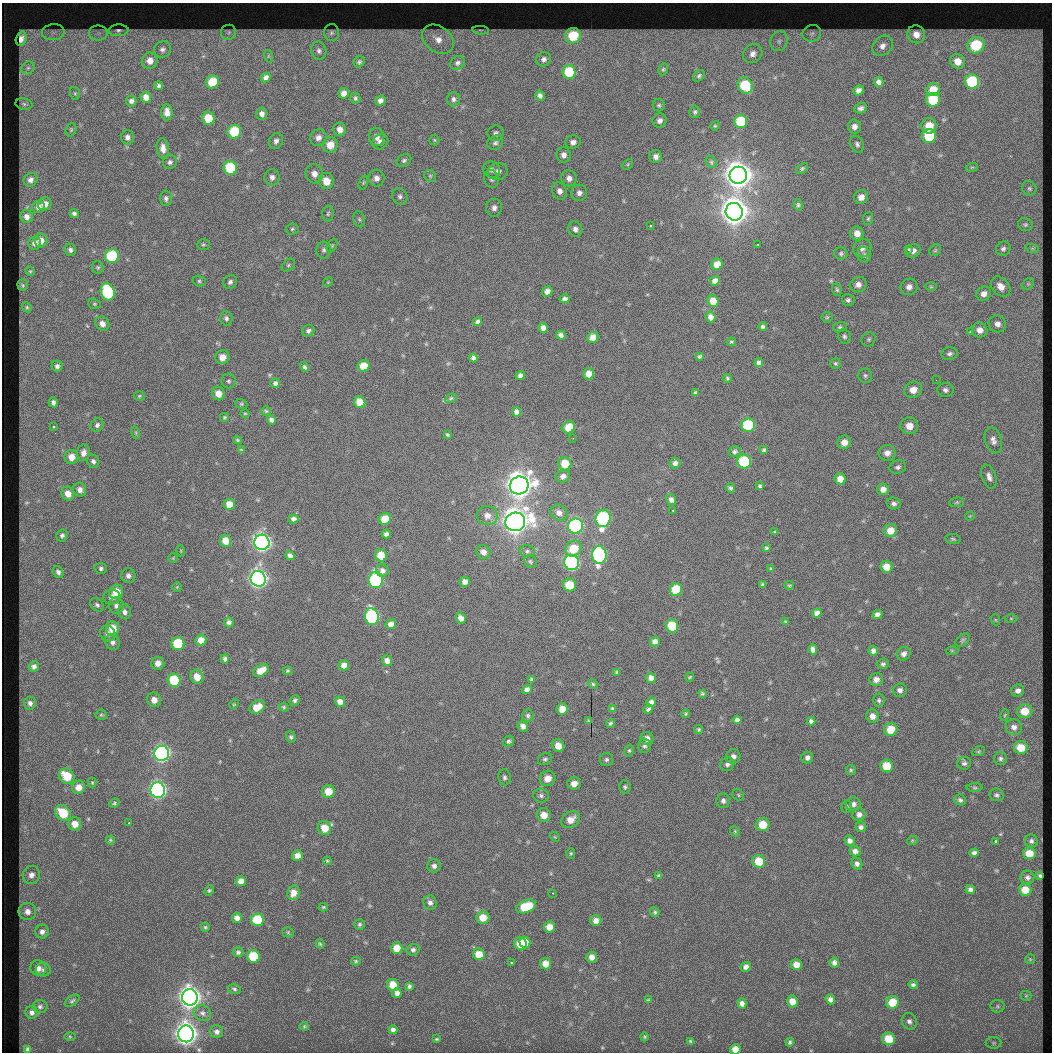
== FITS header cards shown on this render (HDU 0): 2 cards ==
NAXIS1  =                 1050  /
NAXIS2  =                 1050  /

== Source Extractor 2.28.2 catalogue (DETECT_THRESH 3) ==
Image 1050 x 1050 px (HDU 0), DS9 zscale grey, 1 PNG px = 1 image px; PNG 1054 x 1054 px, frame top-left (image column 1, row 1050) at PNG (2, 3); each listed source drawn as its Kron ellipse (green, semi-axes under 4 px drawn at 4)
Background 19.9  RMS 1.7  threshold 5.24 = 3 sigma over >= 5 px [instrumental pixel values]
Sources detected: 482; all 482 listed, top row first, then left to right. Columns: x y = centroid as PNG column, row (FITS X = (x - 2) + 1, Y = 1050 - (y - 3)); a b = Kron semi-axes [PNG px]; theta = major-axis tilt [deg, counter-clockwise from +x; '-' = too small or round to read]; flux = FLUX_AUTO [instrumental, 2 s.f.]
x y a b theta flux
118 30 10 6 3 360
481 30 8 3 -5 180
53 32 11 8 7 610
229 32 7 7 - 310
98 33 9 7 1 640
332 33 8 7 - 370
812 33 9 8 - 480
916 34 9 8 - 1100
573 36 8 7 - 4800
21 39 7 5 72 680
438 39 17 12 -37 1600
779 41 10 8 73 690
976 45 8 8 - 7200
882 46 11 9 43 940
162 49 8 8 - 470
319 51 9 7 -79 470
753 54 10 9 - 820
268 56 6 4 -72 160
544 59 7 7 - 430
150 61 8 7 - 960
957 61 7 7 - 1100
359 62 6 5 - 230
458 63 8 6 37 340
28 68 7 6 - 290
663 69 6 4 68 170
569 72 7 6 - 4400
699 76 7 5 47 230
266 78 5 4 - 470
972 81 7 7 - 7000
212 82 7 6 - 3000
878 82 5 4 - 430
745 85 9 7 -54 5000
158 86 4 3 - 220
858 90 5 4 - 520
933 90 7 6 - 1800
75 93 6 5 - 180
344 93 5 5 - 700
540 96 5 4 - 340
146 97 5 5 - 770
355 98 5 5 - 200
453 99 7 6 - 330
933 100 7 6 - 5300
131 101 5 5 - 400
380 101 5 5 - 480
24 104 8 5 -11 250
659 105 6 6 - 200
861 108 6 5 - 380
167 112 8 5 -87 750
695 112 6 5 - 210
262 114 6 5 - 520
208 118 7 6 - 3100
659 121 7 7 - 520
741 121 7 6 - 4600
715 126 5 4 - 130
929 126 8 7 - 1900
854 127 7 6 - 640
340 129 7 6 - 820
71 130 7 5 70 200
234 132 7 6 - 6000
496 133 8 8 - 430
929 136 7 7 - 5300
127 137 7 6 - 460
377 137 9 7 -77 740
318 138 9 8 - 780
434 140 5 5 - 150
276 141 8 7 - 490
380 142 8 7 - 610
573 142 8 6 17 600
495 143 8 7 - 370
857 144 9 6 -65 370
330 145 8 7 - 1700
163 149 10 6 -81 860
564 155 7 7 - 620
656 157 6 6 - 510
404 160 8 6 32 310
170 162 7 6 - 350
711 162 6 5 - 200
628 164 6 4 47 160
972 167 6 3 18 140
230 168 7 6 - 6200
802 168 7 4 37 200
492 169 9 8 - 470
498 172 10 8 13 730
314 174 10 8 -75 870
738 175 9 8 - 200000
430 176 6 5 - 230
272 177 8 7 - 570
377 178 8 8 - 650
569 178 8 7 - 700
492 179 9 7 -76 430
30 180 7 6 - 500
326 181 8 7 - 1700
363 182 7 4 71 180
1029 188 7 6 - 270
560 191 9 7 -65 660
579 193 8 8 - 590
400 196 8 7 - 390
861 197 7 6 - 870
166 198 7 6 - 360
45 204 7 6 - 860
798 205 5 4 - 170
38 207 6 6 - 500
494 208 9 8 - 640
734 212 9 8 - 200000
74 214 5 4 - 300
328 214 8 6 85 280
27 216 6 6 - 500
868 218 6 5 - 210
359 219 8 6 -74 270
1025 224 7 6 - 270
650 226 3 2 - 170
292 229 6 5 - 240
575 229 8 7 - 500
857 233 7 6 - 890
41 240 7 6 - 910
35 243 6 6 - 530
203 245 6 5 - 210
758 245 3 2 - 180
332 246 7 4 63 180
862 248 9 8 - 760
1032 248 7 4 -19 200
908 249 3 3 - 500
1003 249 7 7 - 350
70 250 6 5 - 350
324 250 8 7 - 420
935 250 6 5 - 180
913 251 8 6 25 620
841 254 6 6 - 240
864 255 8 6 -80 360
112 256 7 7 - 8600
717 264 6 5 - 1300
288 265 7 5 42 230
98 267 6 5 - 200
30 271 5 4 - 150
199 281 7 5 -17 220
715 281 5 4 - 540
230 282 7 6 - 350
328 282 5 4 - 120
1028 284 6 5 - 230
23 285 5 5 - 150
858 285 8 7 - 680
909 287 8 8 - 640
931 287 6 4 -1 150
1001 287 11 8 -49 1000
837 290 6 4 -72 190
547 291 5 4 - 580
108 292 9 7 -69 9500
984 294 7 7 - 720
565 299 5 4 - 380
848 300 6 6 - 250
713 301 6 5 - 1300
94 304 6 5 - 170
27 307 5 4 - 170
711 317 5 4 - 570
827 317 6 5 - 150
226 318 7 6 - 370
477 322 4 4 - 290
102 324 7 6 - 760
997 324 9 8 - 670
763 327 4 4 - 250
840 327 7 5 15 220
543 328 5 4 - 540
980 330 8 7 - 810
308 331 6 5 - 300
971 331 3 3 - 850
561 335 5 4 - 380
844 336 7 6 - 280
593 337 5 5 - 1000
869 339 7 6 - 290
731 342 5 3 - 150
949 354 8 6 4 370
222 357 7 7 - 1300
699 357 4 3 - 170
473 358 4 4 - 290
759 363 4 4 - 270
835 363 5 5 - 180
57 366 5 5 - 350
364 366 6 5 - 1700
304 367 5 4 - 240
589 374 5 5 - 1100
520 375 5 4 - 400
865 375 7 7 - 310
727 378 4 4 - 160
936 380 2 2 - 260
229 381 7 7 - 310
275 383 5 4 - 370
913 390 9 8 - 1300
945 390 8 7 - 430
218 393 7 6 - 1300
695 393 4 3 - 170
139 396 5 4 - 160
451 398 6 4 29 150
53 402 5 4 - 340
360 402 6 5 - 1700
241 404 6 4 -20 160
266 411 5 4 - 150
517 412 5 4 - 390
245 413 5 3 - 100
224 417 4 4 - 170
271 420 5 4 - 340
97 425 7 6 - 350
748 425 7 6 - 8500
53 426 3 3 - 540
909 426 9 8 - 1300
569 427 6 6 - 2300
136 433 6 4 -72 160
447 435 3 3 - 140
573 438 3 2 - 98
237 440 4 3 - 130
993 440 13 8 -74 710
844 442 7 6 - 1000
241 450 4 3 - 81
764 450 4 3 - 190
735 451 6 5 - 250
83 453 8 6 77 650
887 453 8 8 - 880
71 457 7 7 - 1000
93 461 7 6 - 350
744 462 7 6 - 8600
675 463 5 5 - 430
565 464 7 6 - 2500
898 467 8 6 14 380
563 476 7 6 - 580
989 477 12 7 -71 660
840 479 5 5 - 980
519 485 9 8 - 170000
760 486 4 3 - 180
730 488 5 4 - 230
883 489 6 6 - 690
80 490 7 6 - 570
68 494 7 6 - 970
671 499 5 5 - 470
957 502 7 4 7 210
894 503 7 6 - 380
229 504 5 5 - 1300
673 510 3 2 - 170
559 513 9 7 -33 760
487 516 10 9 - 970
970 516 4 4 - 130
603 518 9 7 75 19000
293 519 5 4 - 370
385 519 6 6 - 2100
515 522 10 9 - 170000
575 526 7 7 - 24000
890 530 7 6 - 1400
775 532 4 3 - 120
386 534 4 4 - 330
62 535 6 5 - 320
953 539 8 5 -10 210
225 541 6 5 - 1400
262 542 7 7 - 50000
766 548 3 3 - 150
573 549 8 7 - 2800
181 551 6 3 -73 120
527 551 7 6 - 280
483 552 7 6 - 620
290 555 5 4 - 360
381 555 6 6 - 2100
599 555 9 7 -85 20000
173 558 5 5 - 140
530 561 7 6 - 220
572 562 8 7 - 24000
886 567 6 5 - 1400
101 568 6 5 - 280
771 569 3 2 - 110
382 570 6 6 - 430
58 572 6 5 - 330
128 576 7 7 - 490
258 579 8 7 - 52000
376 580 8 7 - 16000
465 582 5 5 - 620
763 584 3 3 - 160
570 585 7 6 - 2500
789 585 4 2 - 100
177 587 4 4 - 140
676 589 6 6 - 4000
116 592 7 6 - 2300
112 597 8 7 - 620
97 605 8 6 -41 300
116 606 8 7 - 490
125 612 7 6 - 450
817 613 5 4 - 430
877 614 5 4 - 430
372 617 8 7 - 16000
461 618 5 5 - 650
1011 618 6 4 -1 170
996 620 6 3 -70 130
229 622 5 4 - 310
786 622 3 2 - 120
391 624 5 5 - 580
672 626 6 6 - 4200
112 629 7 6 - 2300
108 634 8 7 - 570
201 640 5 5 - 1300
962 640 8 5 42 260
655 641 5 5 - 500
112 642 8 7 - 470
178 643 6 6 - 5300
813 649 5 4 - 460
952 650 6 4 -1 140
873 651 5 4 - 480
904 654 7 6 - 530
225 659 4 4 - 320
387 661 5 5 - 550
158 663 6 6 - 870
883 664 6 5 - 260
344 665 5 5 - 740
34 666 5 5 - 370
261 671 8 5 30 1500
287 671 5 4 - 130
617 672 3 3 - 140
197 677 7 6 - 1500
690 677 4 3 - 91
651 678 5 4 - 520
531 679 3 3 - 140
876 679 7 6 - 750
174 680 7 6 - 5400
593 684 5 4 - 140
527 689 5 4 - 410
900 690 7 7 - 530
1018 691 6 6 - 520
702 693 4 4 - 130
154 700 7 7 - 870
295 700 5 5 - 220
879 700 7 6 - 270
340 702 5 5 - 770
651 702 5 4 - 490
30 703 6 6 - 400
234 704 5 4 - 130
257 707 8 6 28 1500
284 707 5 4 - 150
562 709 6 5 - 1100
612 709 3 3 - 170
648 709 5 3 - 210
1025 711 7 7 - 2200
686 714 4 3 - 130
101 715 5 5 - 190
1005 715 6 3 71 140
528 716 6 6 - 220
872 716 7 6 - 780
737 720 4 4 - 410
589 721 3 2 - 110
811 721 4 4 - 300
610 723 4 3 - 180
523 726 6 5 - 480
1014 727 8 8 - 660
891 729 7 6 - 2500
699 730 4 4 - 160
291 737 6 4 -62 230
647 738 7 6 - 660
509 741 6 5 - 230
558 746 6 6 - 1200
644 746 7 6 - 340
1021 748 7 6 - 2200
629 751 6 4 74 190
978 751 7 4 21 150
162 753 7 7 - 39000
733 756 7 7 - 580
807 758 6 5 - 420
1000 758 6 6 - 290
545 759 7 6 - 280
607 760 6 6 - 280
964 763 7 6 - 300
727 764 7 6 - 380
887 766 6 6 - 2500
851 770 5 5 - 180
67 776 8 7 - 3600
504 777 8 6 -83 350
548 778 8 7 - 1400
92 782 5 4 - 120
574 783 6 6 - 1100
78 787 7 6 - 1200
625 787 6 5 - 240
975 788 8 4 -1 160
158 790 8 7 - 40000
328 791 6 6 - 1900
738 795 6 5 - 180
997 795 7 6 - 290
541 796 7 7 - 380
960 800 6 5 - 290
723 801 7 6 - 430
114 803 5 4 - 150
853 804 7 7 - 550
847 807 6 5 - 210
63 813 9 7 -47 3700
859 814 6 6 - 550
544 815 7 7 - 1400
571 820 10 7 38 1300
129 822 3 2 - 420
75 824 6 6 - 1200
763 825 7 6 - 2500
861 827 5 5 - 350
324 828 7 6 - 1900
735 831 5 4 - 150
555 837 5 4 - 130
110 840 4 4 - 130
849 841 5 5 - 490
912 841 5 3 - 110
995 841 3 2 - 330
1031 841 6 6 - 330
855 851 5 5 - 540
571 853 5 4 - 150
974 853 5 4 - 380
1029 853 6 6 - 1900
297 855 5 5 - 830
327 861 4 3 - 140
759 861 6 6 - 2500
857 864 6 5 - 410
434 866 6 6 - 430
31 875 9 8 - 790
659 875 4 4 - 220
1040 876 4 3 - 210
1027 877 7 6 - 380
241 881 5 5 - 690
970 889 5 4 - 400
209 890 5 4 - 170
1025 890 6 6 - 1900
293 893 7 6 - 990
553 893 2 2 - 420
430 903 7 6 - 480
526 906 10 6 21 4100
323 907 4 4 - 130
27 912 9 8 - 810
655 912 5 4 - 190
237 918 5 5 - 690
483 918 6 6 - 1900
257 920 6 6 - 5000
596 920 5 5 - 760
359 924 5 5 - 200
205 927 4 4 - 160
549 927 5 5 - 1200
42 932 7 6 - 550
288 932 5 5 - 150
525 942 5 5 - 1700
320 944 5 3 - 140
521 944 7 6 - 2900
397 948 6 5 - 1900
413 950 6 5 - 290
238 952 5 5 - 250
479 954 6 6 - 1900
253 956 6 6 - 5100
592 957 5 5 - 790
1030 959 5 5 - 130
356 961 5 4 - 160
511 963 3 2 - 380
834 963 5 5 - 430
545 964 6 5 - 1100
796 965 6 5 - 970
746 967 5 4 - 480
38 968 8 7 - 610
43 970 7 6 - 310
393 985 6 5 - 1900
913 985 5 4 - 270
409 986 4 3 - 230
234 989 7 4 -14 230
397 993 5 4 - 470
1026 996 5 5 - 160
190 997 8 8 - 100000
830 999 5 4 - 430
648 1000 3 3 - 120
72 1001 8 4 34 240
792 1001 6 5 - 1000
892 1002 6 6 - 2500
742 1003 5 4 - 480
997 1006 7 6 - 270
40 1007 7 6 - 300
32 1012 6 6 - 400
202 1013 9 7 -31 450
909 1021 8 7 - 450
304 1026 4 4 - 120
393 1030 4 4 - 430
217 1032 6 6 - 420
186 1034 8 8 - 100000
70 1036 6 4 -1 150
645 1037 4 3 - 93
436 1039 3 2 - 90
889 1039 6 6 - 2600
691 1041 3 3 - 140
790 1042 4 3 - 180
993 1043 8 6 0 290
28 1049 4 4 - 310
735 1049 5 5 - 1100
At the frame edge (FLAGS 8, measured only in part): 1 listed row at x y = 735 1049